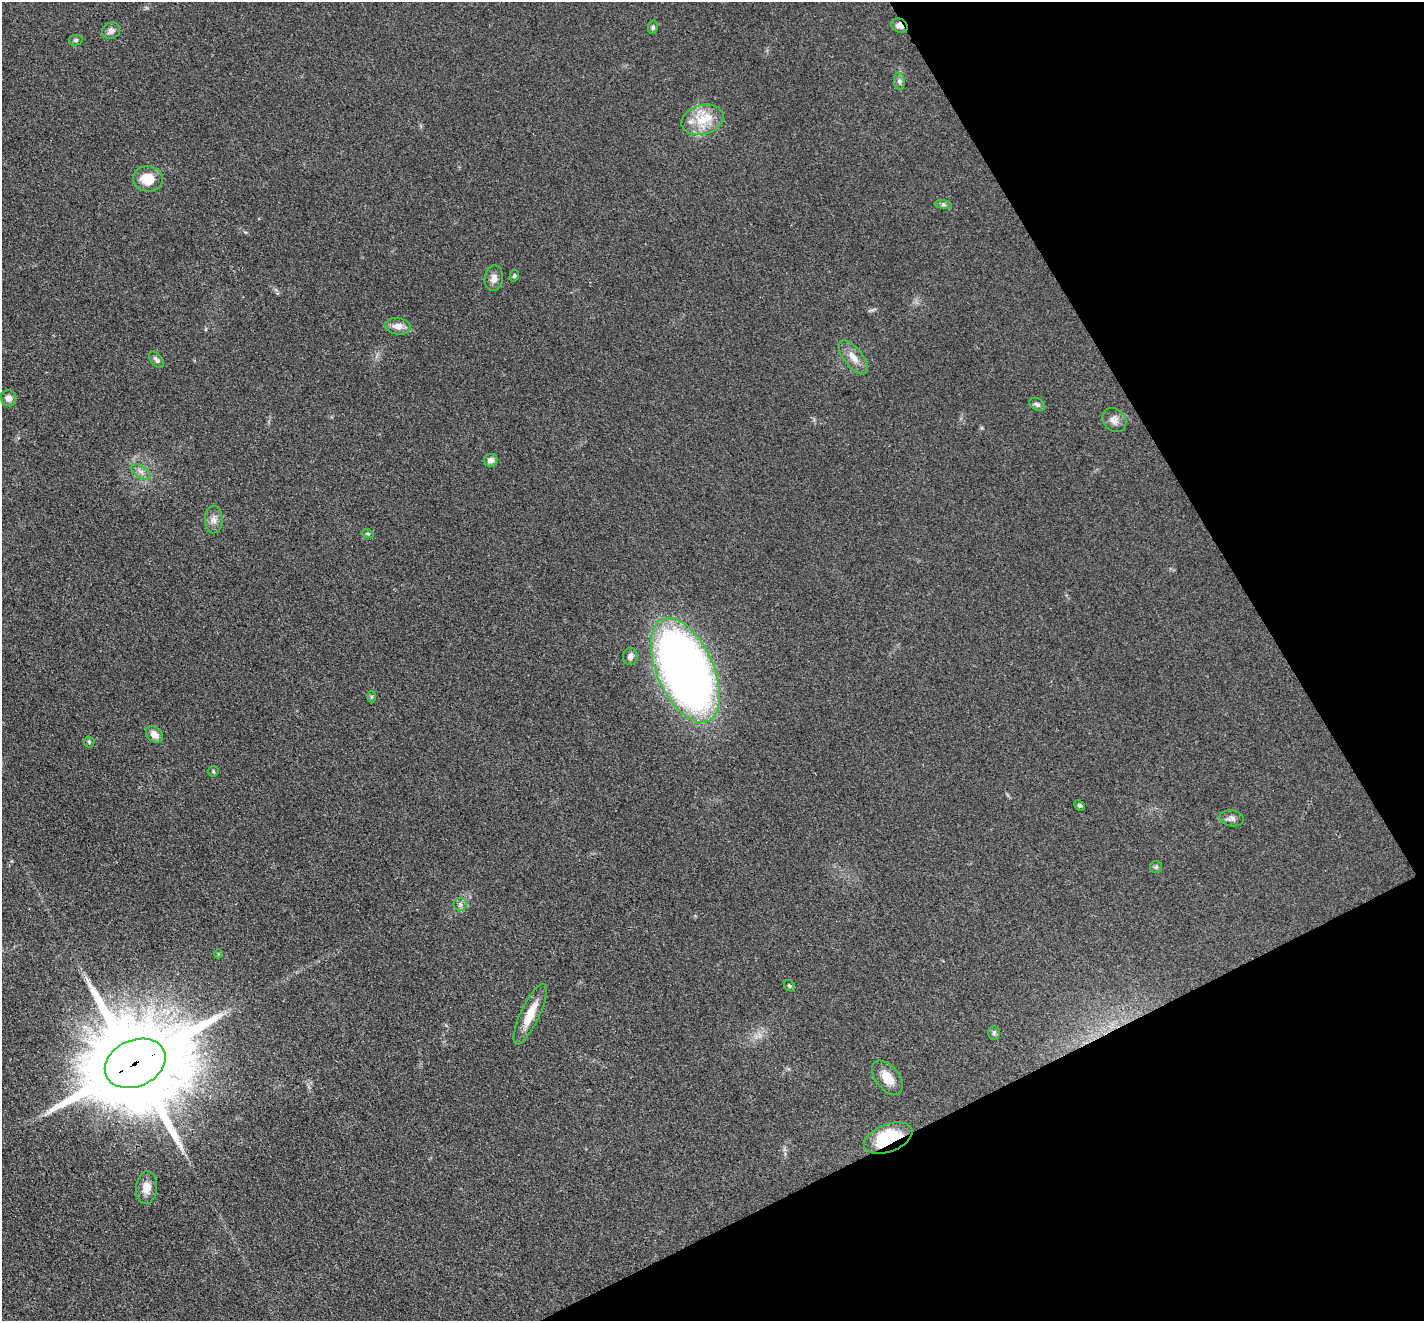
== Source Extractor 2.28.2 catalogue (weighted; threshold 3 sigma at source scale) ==
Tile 12 of 4 x 4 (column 4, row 3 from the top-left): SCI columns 4347-5768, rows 1653-2971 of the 5851 x 5809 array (HDU 1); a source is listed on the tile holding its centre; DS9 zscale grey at full resolution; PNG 1426 x 1323 px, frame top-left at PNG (2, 2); each listed source drawn as its Kron ellipse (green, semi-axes under 4 px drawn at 4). Shown black and unused: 23% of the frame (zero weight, under 3 of 4 exposures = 7% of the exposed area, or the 3 px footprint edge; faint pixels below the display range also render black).
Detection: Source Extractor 2.28.2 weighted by HDU 2 'WHT'; one run over the whole footprint, this tile lists its part. Background 0.0899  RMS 0.0078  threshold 0.035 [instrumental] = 3 sigma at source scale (4.5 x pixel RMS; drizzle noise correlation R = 1.50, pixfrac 1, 0.05/0.05 arcsec/px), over >= 5 px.
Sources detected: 39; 1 inside a brighter listed object's ellipse — not listed separately; the other 38 listed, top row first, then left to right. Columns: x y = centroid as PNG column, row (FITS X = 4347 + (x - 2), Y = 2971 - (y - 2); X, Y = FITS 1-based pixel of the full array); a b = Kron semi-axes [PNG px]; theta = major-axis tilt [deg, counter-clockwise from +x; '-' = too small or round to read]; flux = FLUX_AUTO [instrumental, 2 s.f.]
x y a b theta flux
899 26 9 6 -28 4.4
653 27 7 5 77 1.3
111 31 9 8 - 3.5
76 40 7 5 13 1.5
899 81 8 5 -84 2.1
702 120 21 15 15 18
148 179 15 13 -5 16
943 205 8 4 -8 1.5
514 276 6 4 75 1.2
494 278 13 9 82 5
398 326 13 8 -8 6.8
853 357 20 9 -51 8.3
157 360 9 5 -49 2.5
9 398 8 7 - 4.6
1037 404 8 6 -27 2.1
1114 420 13 11 -46 5.3
491 460 7 6 - 3.3
141 472 11 6 -35 3.5
214 519 14 9 89 5
368 534 6 3 -19 0.96
630 656 9 7 81 3.8
685 670 56 28 -66 660
372 697 6 4 89 0.97
155 734 10 7 -42 6.1
89 742 5 5 - 1.2
213 771 5 5 - 1
1079 805 6 4 -42 1.6
1232 818 12 8 -10 3.3
1156 867 6 6 - 1.4
460 904 6 6 - 2.1
218 954 4 3 - 0.59
789 986 6 5 - 1.2
530 1014 33 9 65 17
994 1033 7 6 - 1.7
135 1063 31 23 24 20000
887 1078 20 11 -51 12
888 1138 25 13 21 42
147 1187 16 10 85 8.2
Overlapping masked pixels (flux is a lower limit): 3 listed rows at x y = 899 26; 135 1063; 888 1138